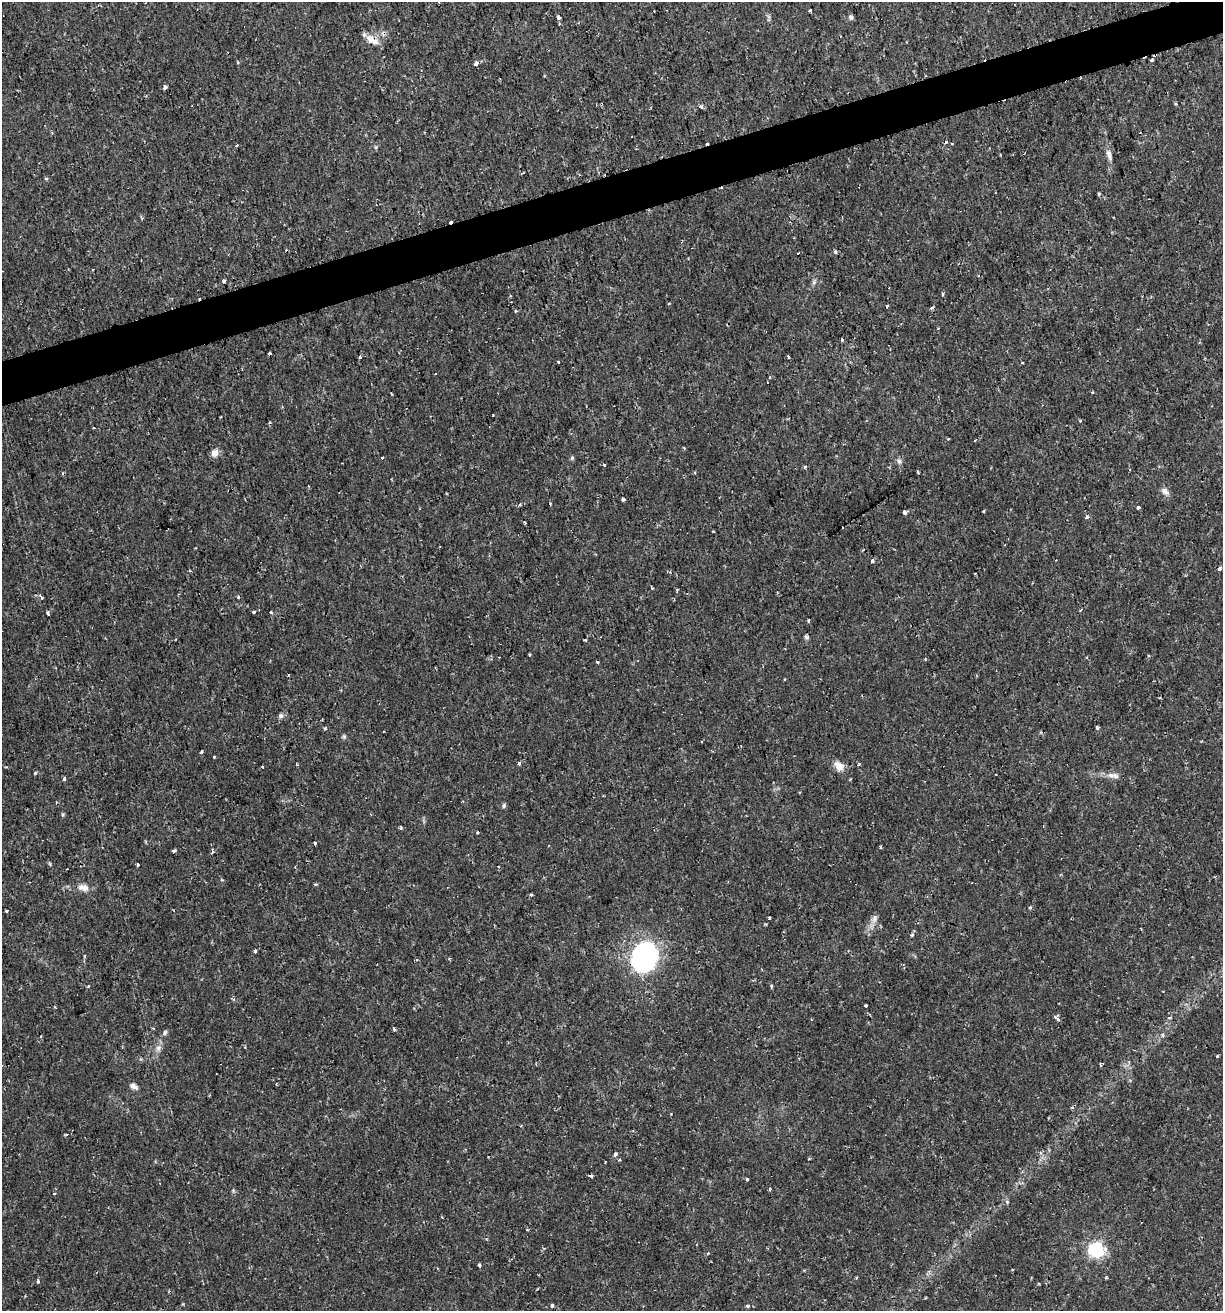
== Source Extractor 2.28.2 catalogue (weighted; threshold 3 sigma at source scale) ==
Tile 10 of 4 x 4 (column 2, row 3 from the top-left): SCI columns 1276-2496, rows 1311-2619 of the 5044 x 5237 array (HDU 1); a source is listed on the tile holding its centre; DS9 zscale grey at full resolution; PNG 1225 x 1313 px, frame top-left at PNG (2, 2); no overlay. Shown black and unused: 3% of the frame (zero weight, under 2 of 3 exposures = <1% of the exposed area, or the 3 px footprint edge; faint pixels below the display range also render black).
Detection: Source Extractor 2.28.2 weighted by HDU 2 'WHT'; one run over the whole footprint, this tile lists its part. Background 0.01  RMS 0.0013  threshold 0.0059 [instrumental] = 3 sigma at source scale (4.5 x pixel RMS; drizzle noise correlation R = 1.50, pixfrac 1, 0.0396/0.0396 arcsec/px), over >= 5 px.
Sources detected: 140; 3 inside a brighter object's white glare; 10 cosmic-ray / hot-pixel residue — not listed; the other 127 listed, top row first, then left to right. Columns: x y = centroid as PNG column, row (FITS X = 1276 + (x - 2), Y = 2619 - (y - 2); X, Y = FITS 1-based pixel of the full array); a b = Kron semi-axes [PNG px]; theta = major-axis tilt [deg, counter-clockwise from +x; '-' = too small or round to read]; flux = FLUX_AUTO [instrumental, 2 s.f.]
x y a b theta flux
809 10 3 3 - 0.32
559 17 3 3 - 0.42
851 17 6 5 - 0.33
372 40 20 8 -34 1.3
1152 60 6 4 60 0.37
238 62 4 3 - 0.12
476 64 5 4 - 0.44
164 87 4 3 - 0.67
701 107 4 4 - 0.5
946 142 4 4 - 0.17
1109 155 17 6 -75 0.73
523 173 4 3 - 0.21
46 179 5 3 - 0.13
1099 194 4 4 - 0.17
835 252 5 4 - 0.29
224 281 4 3 - 0.46
814 282 7 4 72 0.25
942 294 5 3 - 0.16
669 304 4 3 - 0.13
887 306 3 3 - 0.17
931 308 5 4 - 0.19
516 311 4 3 - 0.17
842 340 4 2 - 0.27
269 353 3 3 - 0.43
360 357 4 3 - 0.13
788 357 4 3 - 0.58
558 362 3 3 - 0.24
1022 362 4 2 - 0.11
493 415 3 2 - 0.097
1080 421 3 3 - 0.16
948 439 3 2 - 0.14
215 453 9 8 - 0.86
382 457 4 2 - 0.12
572 458 5 5 - 0.21
899 461 8 6 -64 0.4
604 465 3 3 - 0.27
805 466 5 4 - 0.2
918 472 3 2 - 0.18
695 473 4 3 - 0.13
1165 491 12 7 -46 0.59
623 499 4 3 - 0.5
520 505 5 4 - 0.22
1138 507 4 3 - 0.55
983 511 3 3 - 0.2
904 512 4 4 - 0.43
1087 517 4 3 - 0.46
525 523 3 3 - 0.23
872 561 3 3 - 0.38
1219 568 4 3 - 0.46
652 588 3 2 - 0.13
677 590 4 3 - 0.17
41 597 5 4 - 0.29
1080 610 4 3 - 0.16
254 612 3 3 - 0.23
271 612 3 3 - 0.33
48 614 4 3 - 0.79
809 621 4 3 - 0.18
806 637 7 5 -42 0.24
585 640 3 2 - 0.19
529 655 4 3 - 0.13
597 662 3 3 - 0.44
288 675 2 2 - 0.11
784 679 3 2 - 0.13
281 716 7 6 - 0.35
325 728 4 4 - 0.17
1097 728 4 3 - 0.27
344 737 7 5 -78 0.22
201 752 3 3 - 0.31
214 757 3 3 - 0.2
859 764 4 2 - 0.13
839 766 14 10 -38 1.1
262 767 3 2 - 0.17
35 773 4 3 - 0.21
1115 776 11 7 -26 0.59
64 779 4 3 - 0.35
462 801 3 2 - 0.16
504 805 6 5 - 0.25
62 815 7 3 -90 0.16
401 828 4 3 - 0.2
477 833 3 3 - 0.24
315 843 3 3 - 0.27
880 847 3 3 - 0.21
174 850 4 3 - 0.46
213 851 7 4 85 0.25
50 864 6 3 -71 0.14
138 864 3 3 - 0.32
498 866 3 2 - 0.086
222 880 5 4 - 0.15
315 884 4 3 - 0.17
83 887 15 9 -16 1
531 895 3 3 - 0.4
1030 907 3 3 - 0.33
7 911 3 3 - 0.21
769 918 3 3 - 0.42
874 919 14 7 72 0.72
912 935 4 4 - 0.25
255 951 4 3 - 0.37
85 956 5 3 - 0.14
642 957 33 15 -49 11
771 986 4 3 - 0.19
865 1006 3 3 - 0.29
1169 1018 5 4 - 0.16
1057 1019 7 4 -38 0.38
394 1029 4 3 - 0.25
165 1032 8 5 60 0.26
1163 1035 6 4 -71 0.17
41 1036 4 3 - 0.11
158 1048 10 7 63 0.65
1217 1056 3 3 - 0.13
133 1086 11 6 -26 0.52
66 1134 4 3 - 0.16
615 1154 7 4 64 0.31
619 1160 4 3 - 0.13
747 1179 3 3 - 0.25
769 1189 3 3 - 0.26
233 1190 6 4 -20 0.17
54 1193 3 3 - 0.17
1007 1202 5 5 - 0.19
527 1230 3 3 - 0.13
1096 1250 6 6 - 37
708 1253 4 3 - 0.2
479 1265 4 3 - 0.2
856 1278 3 3 - 0.14
1106 1278 4 3 - 0.19
38 1281 4 4 - 0.29
552 1305 3 3 - 0.41
747 1306 5 4 - 0.24